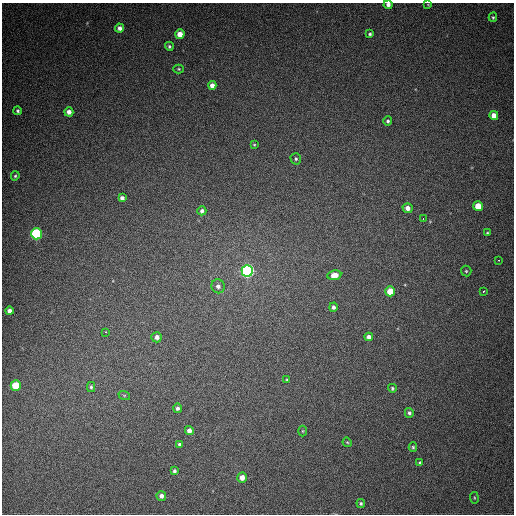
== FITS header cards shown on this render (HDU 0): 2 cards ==
NAXIS1  =                  512
NAXIS2  =                  512

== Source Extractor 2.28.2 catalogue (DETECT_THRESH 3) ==
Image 512 x 512 px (HDU 0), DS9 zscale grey, 1 PNG px = 1 image px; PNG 516 x 516 px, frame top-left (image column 1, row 512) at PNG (2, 3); each listed source drawn as its Kron ellipse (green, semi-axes under 4 px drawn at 4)
Background 437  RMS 12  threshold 35.3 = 3 sigma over >= 5 px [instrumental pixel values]
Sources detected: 53; all 53 listed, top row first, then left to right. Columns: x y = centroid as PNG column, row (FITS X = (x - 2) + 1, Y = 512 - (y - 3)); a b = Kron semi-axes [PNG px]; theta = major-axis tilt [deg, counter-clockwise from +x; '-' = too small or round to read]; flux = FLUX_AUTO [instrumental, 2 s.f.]
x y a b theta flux
388 5 4 4 - 3000
428 5 4 2 - 520
493 17 4 4 - 1000
119 28 4 4 - 3400
180 34 5 4 - 9000
370 34 3 3 - 1300
169 46 4 4 - 1300
179 69 5 4 - 950
212 85 4 4 - 4700
18 111 4 4 - 1300
69 112 4 4 - 4200
494 115 4 4 - 6500
388 121 5 4 - 1500
254 145 4 3 - 900
296 159 6 5 - 1500
15 176 4 3 - 1000
122 198 4 4 - 3100
478 206 5 5 - 14000
408 208 5 5 - 4500
202 211 5 4 - 2400
423 218 3 2 - 3000
487 233 3 3 - 850
36 234 5 5 - 78000
499 260 3 2 - 1600
247 271 6 5 - 200000
466 271 5 5 - 1100
334 275 7 5 10 7900
218 286 7 6 - 3300
390 291 5 5 - 15000
484 291 3 3 - 4500
333 307 5 4 - 2100
9 311 4 4 - 3100
106 332 3 2 - 9700
157 337 5 5 - 3500
369 337 4 4 - 3700
287 380 3 3 - 740
16 386 5 5 - 30000
91 387 5 4 - 1400
392 388 4 4 - 1200
124 395 6 4 -18 860
177 408 5 4 - 2000
409 413 5 4 - 1800
189 431 4 4 - 4600
303 431 5 3 - 780
347 442 5 3 - 830
180 444 4 4 - 1600
413 447 4 4 - 1100
420 463 3 3 - 1100
174 471 4 3 - 1800
242 478 5 5 - 6600
161 496 5 5 - 3300
474 498 5 3 - 700
361 503 4 4 - 1200
At the frame edge (FLAGS 8, measured only in part): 1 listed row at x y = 388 5